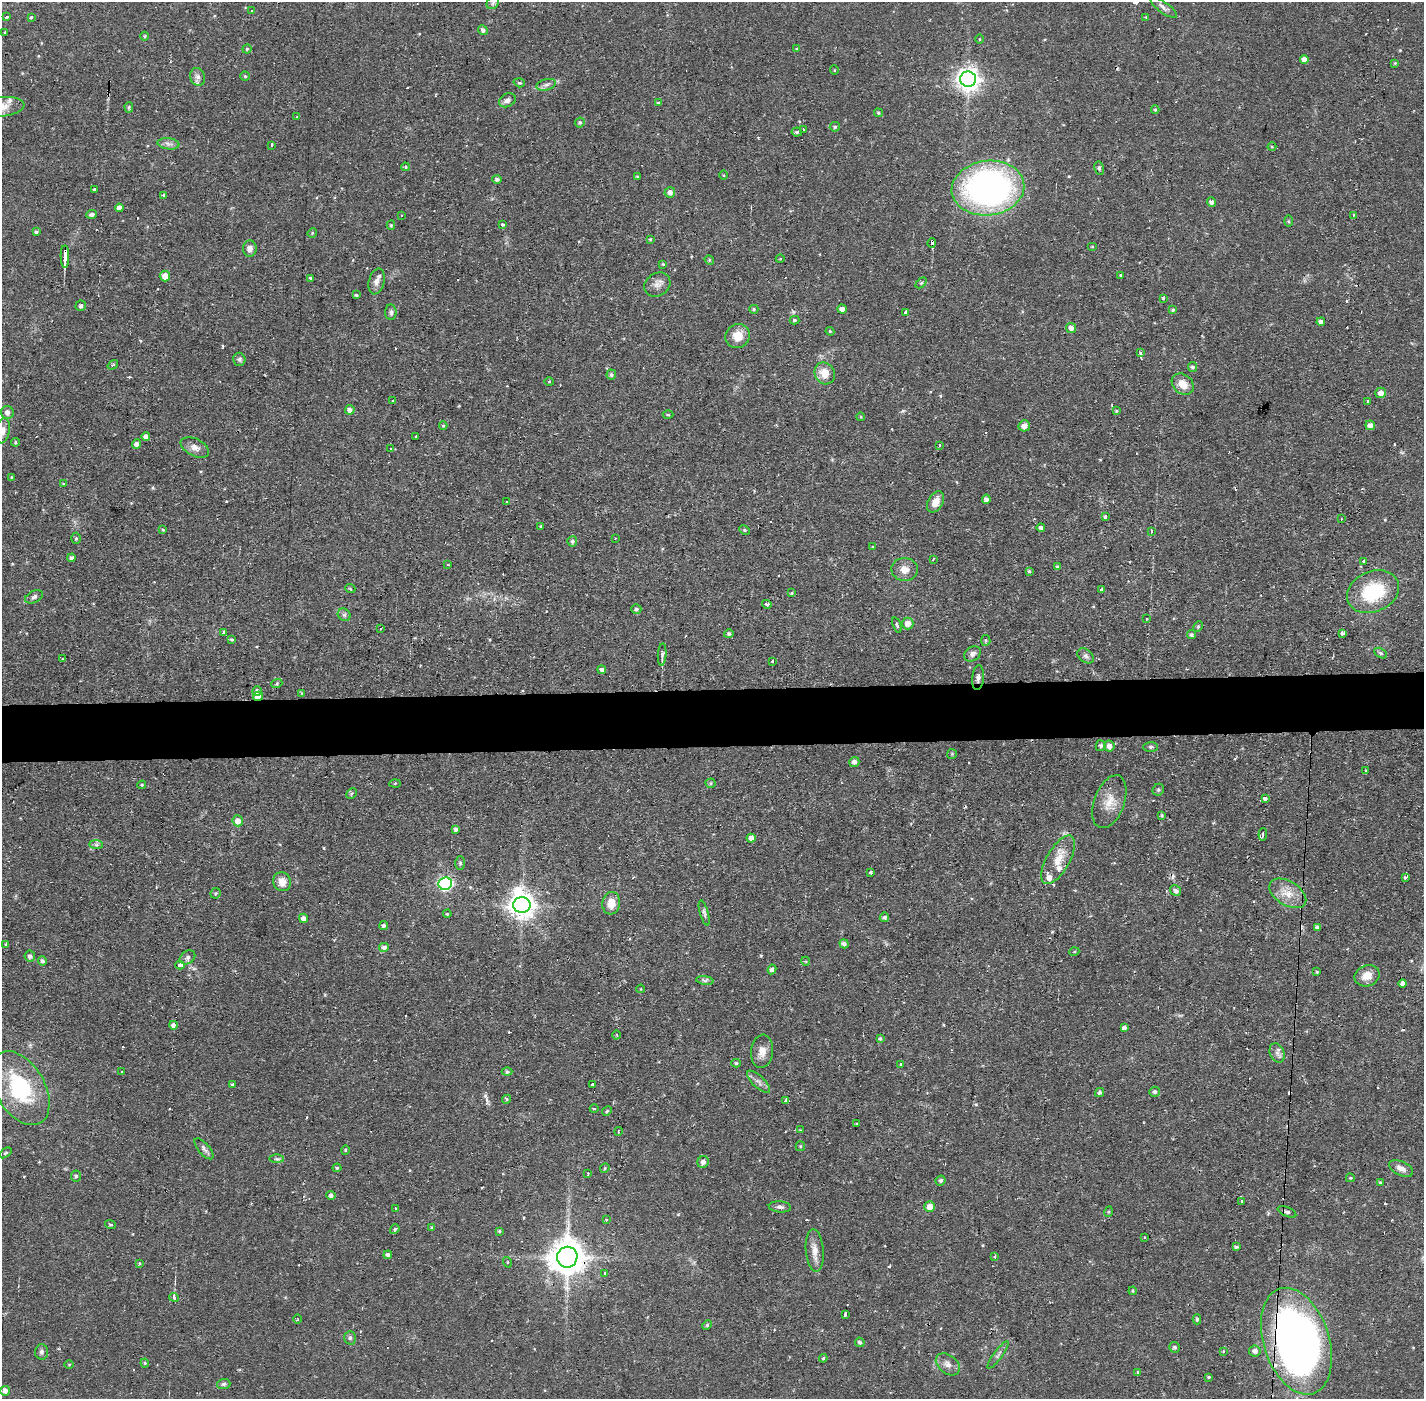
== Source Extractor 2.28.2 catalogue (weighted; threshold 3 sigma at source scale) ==
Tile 5 of 3 x 3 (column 2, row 2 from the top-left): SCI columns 1424-2845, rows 1452-2848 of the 4268 x 4300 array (HDU 1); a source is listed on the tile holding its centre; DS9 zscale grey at full resolution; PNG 1426 x 1401 px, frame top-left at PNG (2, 2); each listed source drawn as its Kron ellipse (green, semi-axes under 4 px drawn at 4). Shown black and unused: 4% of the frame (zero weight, under 2 of 3 exposures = <1% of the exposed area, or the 3 px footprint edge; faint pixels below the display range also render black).
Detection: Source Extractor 2.28.2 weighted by HDU 2 'WHT'; one run over the whole footprint, this tile lists its part. Background 0.056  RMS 0.0057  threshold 0.0255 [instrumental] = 3 sigma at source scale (4.5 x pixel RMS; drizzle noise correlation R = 1.50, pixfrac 1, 0.05/0.05 arcsec/px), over >= 5 px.
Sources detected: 324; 1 inside a brighter object's white glare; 28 cosmic-ray / hot-pixel residue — neither listed nor drawn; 3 inside a brighter listed object's ellipse — not listed separately; the other 292 listed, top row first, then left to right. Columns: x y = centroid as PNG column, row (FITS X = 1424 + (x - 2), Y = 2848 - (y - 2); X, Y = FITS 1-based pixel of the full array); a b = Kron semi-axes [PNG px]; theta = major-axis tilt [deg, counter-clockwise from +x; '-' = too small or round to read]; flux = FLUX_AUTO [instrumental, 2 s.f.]
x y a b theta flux
493 3 7 5 46 1.3
1164 8 15 5 -35 2.5
252 11 3 3 - 0.6
7 17 3 2 - 0.9
31 17 4 3 - 0.71
1146 17 4 4 - 0.49
483 30 5 4 - 1.8
5 33 3 2 - 1
145 36 4 3 - 0.68
980 39 5 3 - 0.43
247 49 4 4 - 0.81
797 49 3 3 - 0.84
1304 59 4 4 - 3.5
1395 63 4 4 - 0.53
834 70 5 3 - 0.41
245 76 4 4 - 0.81
198 77 9 7 -73 2.4
968 79 8 8 - 430
519 83 6 4 -18 0.85
546 85 10 5 14 2
507 100 9 6 29 2.3
658 103 4 3 - 0.48
2 107 22 10 5 7.1
129 107 5 4 - 0.86
1155 109 4 3 - 0.79
878 113 4 4 - 0.72
297 117 3 3 - 0.48
580 122 5 4 - 1
835 127 5 4 - 0.99
803 130 3 2 - 0.75
797 132 5 4 - 1.1
168 144 11 5 -7 2.3
271 145 4 3 - 1.6
1272 146 4 3 - 0.51
405 167 4 3 - 0.95
1099 168 7 4 -80 1.1
724 175 5 3 - 0.53
638 177 3 3 - 0.93
497 179 5 4 - 1.6
988 188 36 27 7 230
94 189 3 3 - 2.6
670 192 5 5 - 2.8
163 195 3 3 - 3
1212 202 5 4 - 1.6
119 208 4 4 - 2.6
92 214 5 4 - 1.7
1354 215 4 2 - 1
401 216 3 2 - 0.53
1289 221 5 4 - 0.62
502 224 4 4 - 1.1
391 225 4 4 - 0.77
36 232 4 3 - 1.2
312 233 5 4 - 0.62
650 239 3 2 - 0.56
932 243 5 3 - 5
1092 247 5 3 - 0.52
250 249 8 7 - 3
65 257 11 3 -89 14
780 259 4 3 - 0.48
709 260 5 4 - 0.69
663 264 4 4 - 0.6
1120 275 3 2 - 1.3
165 276 5 5 - 4.9
310 278 4 3 - 0.8
377 281 13 7 76 3.4
921 283 6 4 44 0.74
657 285 14 11 35 4
356 295 3 3 - 0.87
1163 298 3 3 - 2.8
81 306 5 5 - 1.8
754 309 4 4 - 0.88
842 309 4 4 - 2.6
1173 310 4 3 - 0.98
391 312 8 5 -86 1.5
906 312 4 3 - 1.5
795 320 5 3 - 0.93
1321 322 4 4 - 1.8
1071 328 5 5 - 3.1
830 331 4 4 - 0.59
738 336 12 11 - 7.8
1141 352 3 3 - 2.1
239 359 6 6 - 1.3
113 365 5 3 - 0.7
1192 367 5 4 - 1.4
825 373 11 9 -57 8
611 375 5 5 - 1.2
549 381 5 3 - 0.52
1183 384 12 9 -41 7.9
1381 393 5 5 - 3.9
393 401 2 2 - 0.63
1367 401 3 3 - 2
350 410 5 4 - 2.5
1116 411 3 3 - 0.67
7 412 6 6 - 2.6
668 415 5 3 - 0.76
861 417 4 3 - 0.53
1370 425 5 4 - 2.4
443 426 4 4 - 0.65
1024 426 6 5 - 3.4
3 431 13 7 79 3.3
146 437 4 4 - 2.9
416 437 3 3 - 1.3
15 442 4 4 - 0.87
137 444 5 4 - 2.2
939 445 3 2 - 1.1
195 447 15 8 -26 3.8
390 449 3 3 - 1.7
11 477 4 3 - 0.45
63 484 4 4 - 0.67
986 499 4 4 - 2
507 502 3 3 - 0.79
936 502 11 7 61 5.6
1106 517 4 3 - 4.1
1341 519 3 2 - 0.47
541 526 3 3 - 0.75
1041 528 4 4 - 1.7
163 530 4 4 - 0.66
745 530 5 4 - 0.85
1151 531 3 2 - 1
76 538 5 4 - 0.93
615 538 2 2 - 0.38
572 541 5 5 - 1.3
873 547 4 3 - 0.53
72 558 4 4 - 1.6
933 559 3 2 - 0.75
1363 561 4 3 - 0.65
448 565 3 2 - 0.44
1057 567 4 3 - 1.1
905 569 13 11 -3 5.3
1029 571 4 4 - 0.84
350 588 5 3 - 0.51
1102 589 4 3 - 1.2
1373 592 27 20 23 35
791 593 4 3 - 0.55
34 597 9 5 24 1.7
767 604 5 4 - 2.3
636 609 5 5 - 1.4
344 615 7 5 -43 1.4
1146 619 3 2 - 0.73
908 623 6 6 - 4.8
897 625 8 3 -70 0.8
1198 626 6 4 63 0.9
380 628 3 3 - 1.3
223 632 4 3 - 1.7
1342 633 4 4 - 3.2
729 634 5 4 - 1.4
1191 635 5 4 - 1.3
232 639 3 3 - 0.76
986 640 5 4 - 0.87
1381 653 7 4 -28 1
972 654 9 7 36 2.1
662 655 11 4 86 1.8
1086 656 9 6 -38 1.7
63 659 4 2 - 0.52
773 661 3 3 - 1.8
602 670 4 4 - 2.2
978 678 12 6 84 2.3
277 683 5 3 - 0.63
257 691 5 4 - 1.5
302 693 4 4 - 0.5
258 696 5 4 - 5.6
1101 746 5 5 - 1.5
1109 746 6 5 - 3.1
1151 747 7 5 0 1.2
952 754 5 5 - 0.7
854 762 5 5 - 2.4
1366 771 2 2 - 0.51
395 783 5 3 - 0.61
711 783 5 4 - 0.75
142 785 4 3 - 0.69
1158 790 6 5 - 1.2
351 793 6 4 45 0.92
1265 798 4 3 - 2.1
1109 802 27 15 69 9.7
1162 815 4 4 - 0.79
238 821 5 5 - 5
456 829 4 4 - 1.5
1263 834 6 4 85 1.3
751 838 4 4 - 3.7
96 845 7 4 -1 1.2
1058 860 27 11 60 9.8
460 863 7 5 -89 1
871 872 3 3 - 2.7
1405 877 4 3 - 1.9
282 882 9 9 - 5.6
445 884 7 6 - 110
1176 890 6 4 -31 1.7
215 893 5 4 - 0.79
1288 893 20 12 -32 9
611 903 11 9 82 7.7
522 905 8 8 - 560
704 913 13 4 -74 1.4
447 914 4 3 - 0.51
884 917 5 4 - 1.3
304 918 5 4 - 2.9
384 925 4 4 - 1.5
1317 927 4 3 - 1.1
844 944 5 4 - 1.9
6 945 3 3 - 1.2
384 947 5 4 - 2.1
1074 952 5 3 - 0.62
30 956 5 5 - 1.6
187 957 8 6 36 1.7
42 961 4 4 - 1.5
805 961 4 3 - 0.5
180 965 5 3 - 4.2
772 969 5 4 - 1.9
1317 972 3 3 - 0.57
1367 976 13 10 20 6.4
705 980 9 4 -8 1.2
1403 983 4 4 - 2.3
641 989 4 3 - 0.36
173 1025 4 4 - 2.5
1124 1028 4 4 - 1.8
617 1035 4 3 - 0.71
880 1038 4 3 - 0.73
762 1051 17 11 83 5.3
1277 1053 10 7 -68 2.4
736 1063 4 4 - 1
900 1064 3 2 - 0.81
121 1072 3 2 - 0.96
507 1072 5 3 - 0.9
758 1082 14 6 -43 2.7
232 1084 4 3 - 0.69
593 1085 3 3 - 6.9
20 1088 40 24 -60 49
1100 1092 5 4 - 1.2
1154 1092 5 5 - 1.7
507 1099 4 3 - 0.77
786 1101 4 3 - 2.1
594 1109 4 2 - 0.45
607 1111 5 4 - 0.72
857 1123 2 2 - 0.58
800 1130 3 3 - 0.41
618 1131 4 2 - 0.61
800 1146 5 4 - 0.71
204 1149 13 5 -49 1.9
345 1150 5 3 - 0.64
5 1153 7 3 36 0.75
277 1159 7 4 -1 1.1
703 1162 6 5 - 2.6
337 1168 4 4 - 0.64
605 1168 5 4 - 0.63
1401 1168 13 7 -26 3.7
588 1174 3 2 - 0.65
76 1176 5 5 - 1.3
1350 1178 4 3 - 0.57
940 1180 5 4 - 1.3
1380 1183 4 4 - 0.82
331 1195 4 4 - 1.7
1241 1202 3 3 - 2.9
780 1207 11 5 -5 2
930 1207 5 5 - 5.7
395 1208 3 2 - 0.7
1108 1212 5 3 - 0.59
1287 1212 10 4 -24 1.5
606 1219 3 3 - 1.3
110 1224 5 3 - 0.67
432 1228 4 3 - 0.94
395 1229 5 3 - 1.6
499 1231 4 3 - 0.86
1144 1237 4 2 - 0.61
1236 1247 4 3 - 0.96
815 1250 21 9 -85 5.4
388 1255 4 4 - 1.9
567 1257 10 10 - 1300
995 1257 3 3 - 1.3
507 1262 5 3 - 0.47
140 1263 4 3 - 0.53
604 1273 3 3 - 1.7
1133 1291 4 4 - 0.56
174 1297 5 4 - 1.2
845 1314 3 3 - 2.8
297 1319 5 3 - 0.72
1197 1319 5 3 - 0.93
707 1325 5 4 - 0.76
350 1338 7 5 88 1.1
1296 1341 55 33 -72 350
860 1342 5 4 - 1.1
1175 1347 5 5 - 1.2
1223 1351 3 2 - 0.9
1255 1351 6 5 - 2.8
41 1352 7 6 - 1.6
998 1355 17 4 54 1.9
823 1358 4 3 - 0.66
145 1363 4 4 - 0.69
69 1364 5 3 - 0.52
948 1364 13 9 -38 3.8
1137 1373 4 3 - 1.2
1209 1377 4 3 - 0.62
224 1384 7 5 4 1.3
5 1391 5 5 - 3
Overlapping masked pixels (flux is a lower limit): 6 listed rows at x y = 932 243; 65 257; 978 678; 258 696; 567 1257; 1296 1341
Isophote crosses this tile's border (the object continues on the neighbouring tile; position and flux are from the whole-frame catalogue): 2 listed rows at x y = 2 107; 3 431